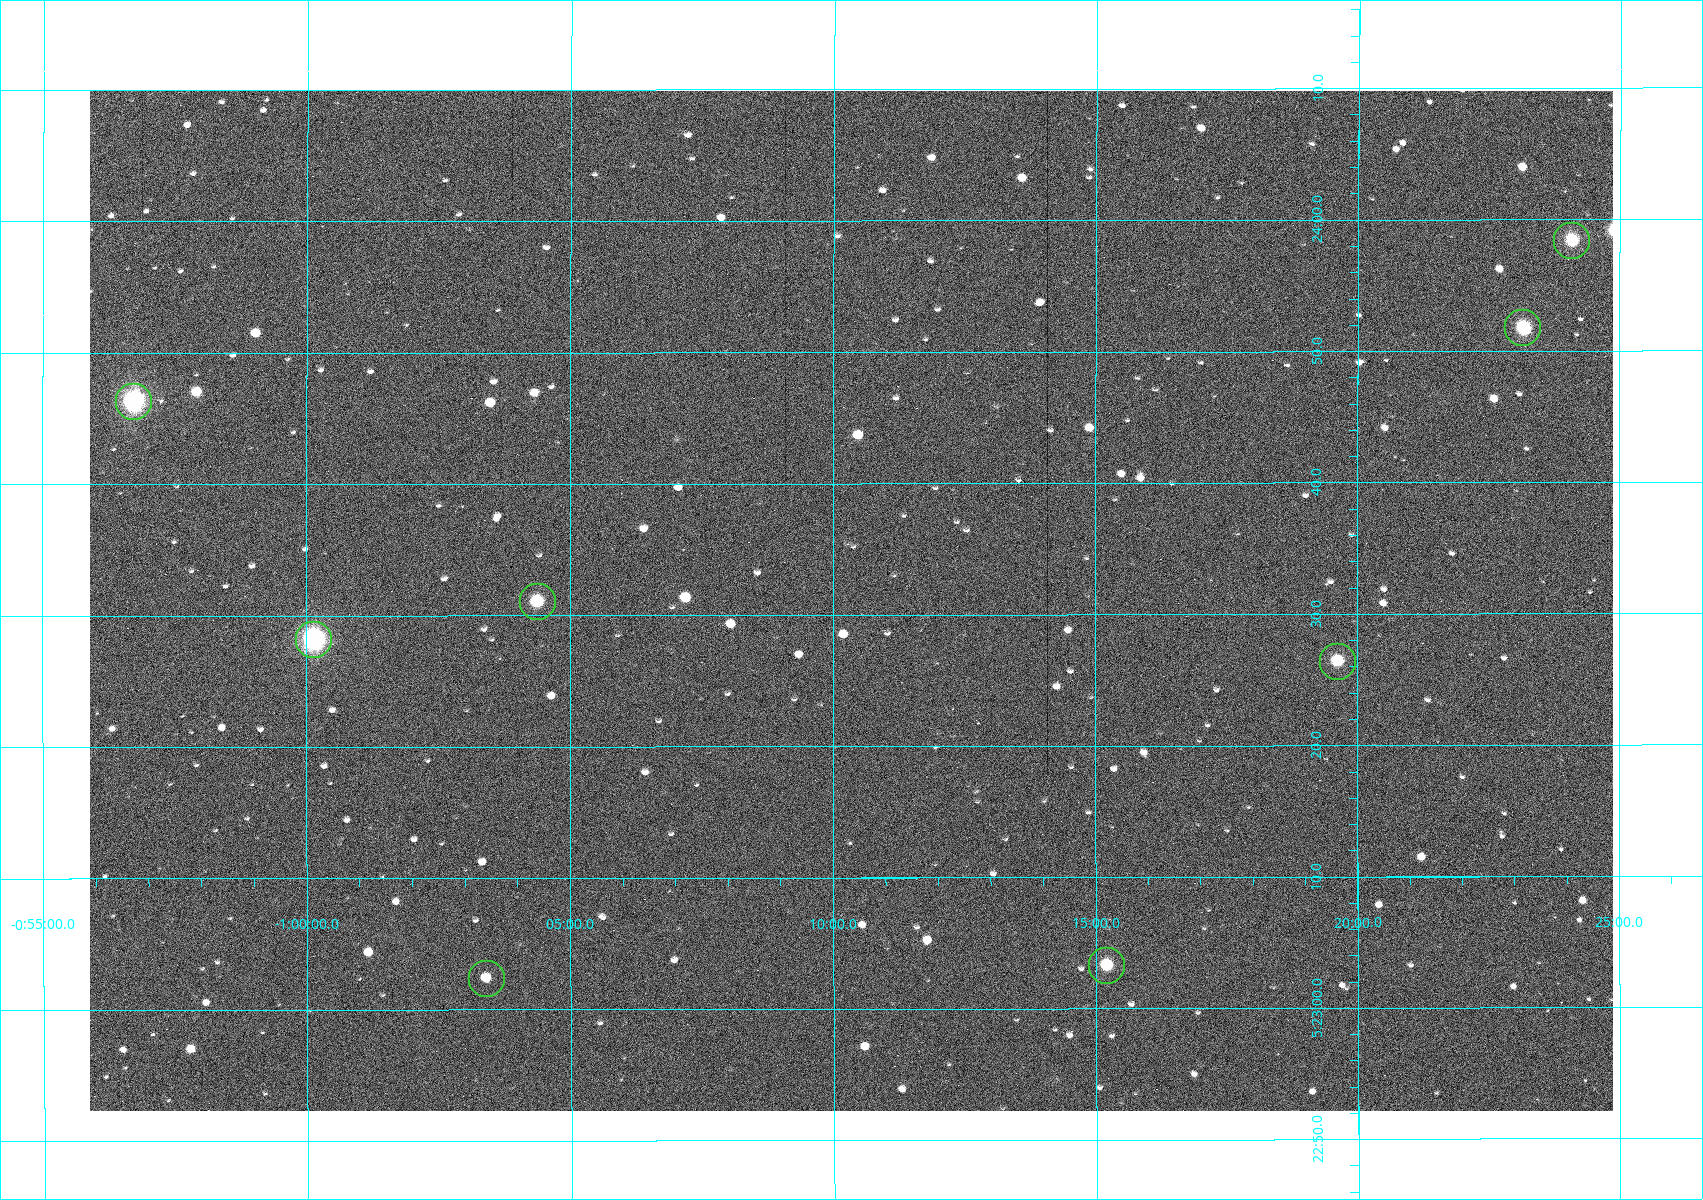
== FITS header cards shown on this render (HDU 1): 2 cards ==
NAXIS1  =                 1523
NAXIS2  =                 1020

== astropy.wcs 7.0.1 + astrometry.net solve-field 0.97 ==
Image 1523 x 1020 px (HDU 1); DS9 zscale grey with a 90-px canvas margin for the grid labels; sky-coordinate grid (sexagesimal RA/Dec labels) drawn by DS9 from the SOLVED WCS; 8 Tycho-2 reference stars matched to detected sources circled (green)
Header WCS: RA---TAN/DEC--TAN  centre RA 05:23:31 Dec -01:10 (80.88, -1.17 deg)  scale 1.14 arcsec/px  FOV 29.0' x 19.4'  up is +90 deg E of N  parity flipped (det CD > 0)
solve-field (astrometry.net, Tycho-2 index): VERIFIED the header's WCS against the Tycho-2 star catalogue (8 matches, 0 conflicts) and refined it, rather than solving blind
Solved WCS: RA---TAN-SIP/DEC--TAN-SIP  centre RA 05:23:31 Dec -01:10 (80.88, -1.17 deg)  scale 1.14 arcsec/px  FOV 29.0' x 19.4'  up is +90 deg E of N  parity flipped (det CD > 0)
The solver's refit moves the header's centre by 1.7 arcsec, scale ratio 1.001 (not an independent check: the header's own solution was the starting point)
Tycho-2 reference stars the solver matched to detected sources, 8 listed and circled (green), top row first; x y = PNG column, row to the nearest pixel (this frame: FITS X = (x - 90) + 1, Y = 1020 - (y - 91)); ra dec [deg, ICRS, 3 dp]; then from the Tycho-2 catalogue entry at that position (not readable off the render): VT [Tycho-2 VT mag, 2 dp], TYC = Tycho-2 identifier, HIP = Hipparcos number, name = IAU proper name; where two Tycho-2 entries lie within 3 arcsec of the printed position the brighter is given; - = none
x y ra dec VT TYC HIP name
1572 241 80.993 -1.402 10.12 4753-1097-1 - -
1523 328 80.966 -1.386 10.33 4753-1182-1 - -
134 402 80.943 -0.946 8.91 4753-387-1 - -
538 602 80.879 -1.073 10.48 4753-1534-1 - -
314 640 80.867 -1.002 7.84 4753-1205-1 25199 -
1338 662 80.860 -1.327 11.24 4753-1591-1 - -
1107 966 80.764 -1.254 10.69 4753-1358-1 - -
487 979 80.760 -1.057 11.82 4753-1463-1 - -